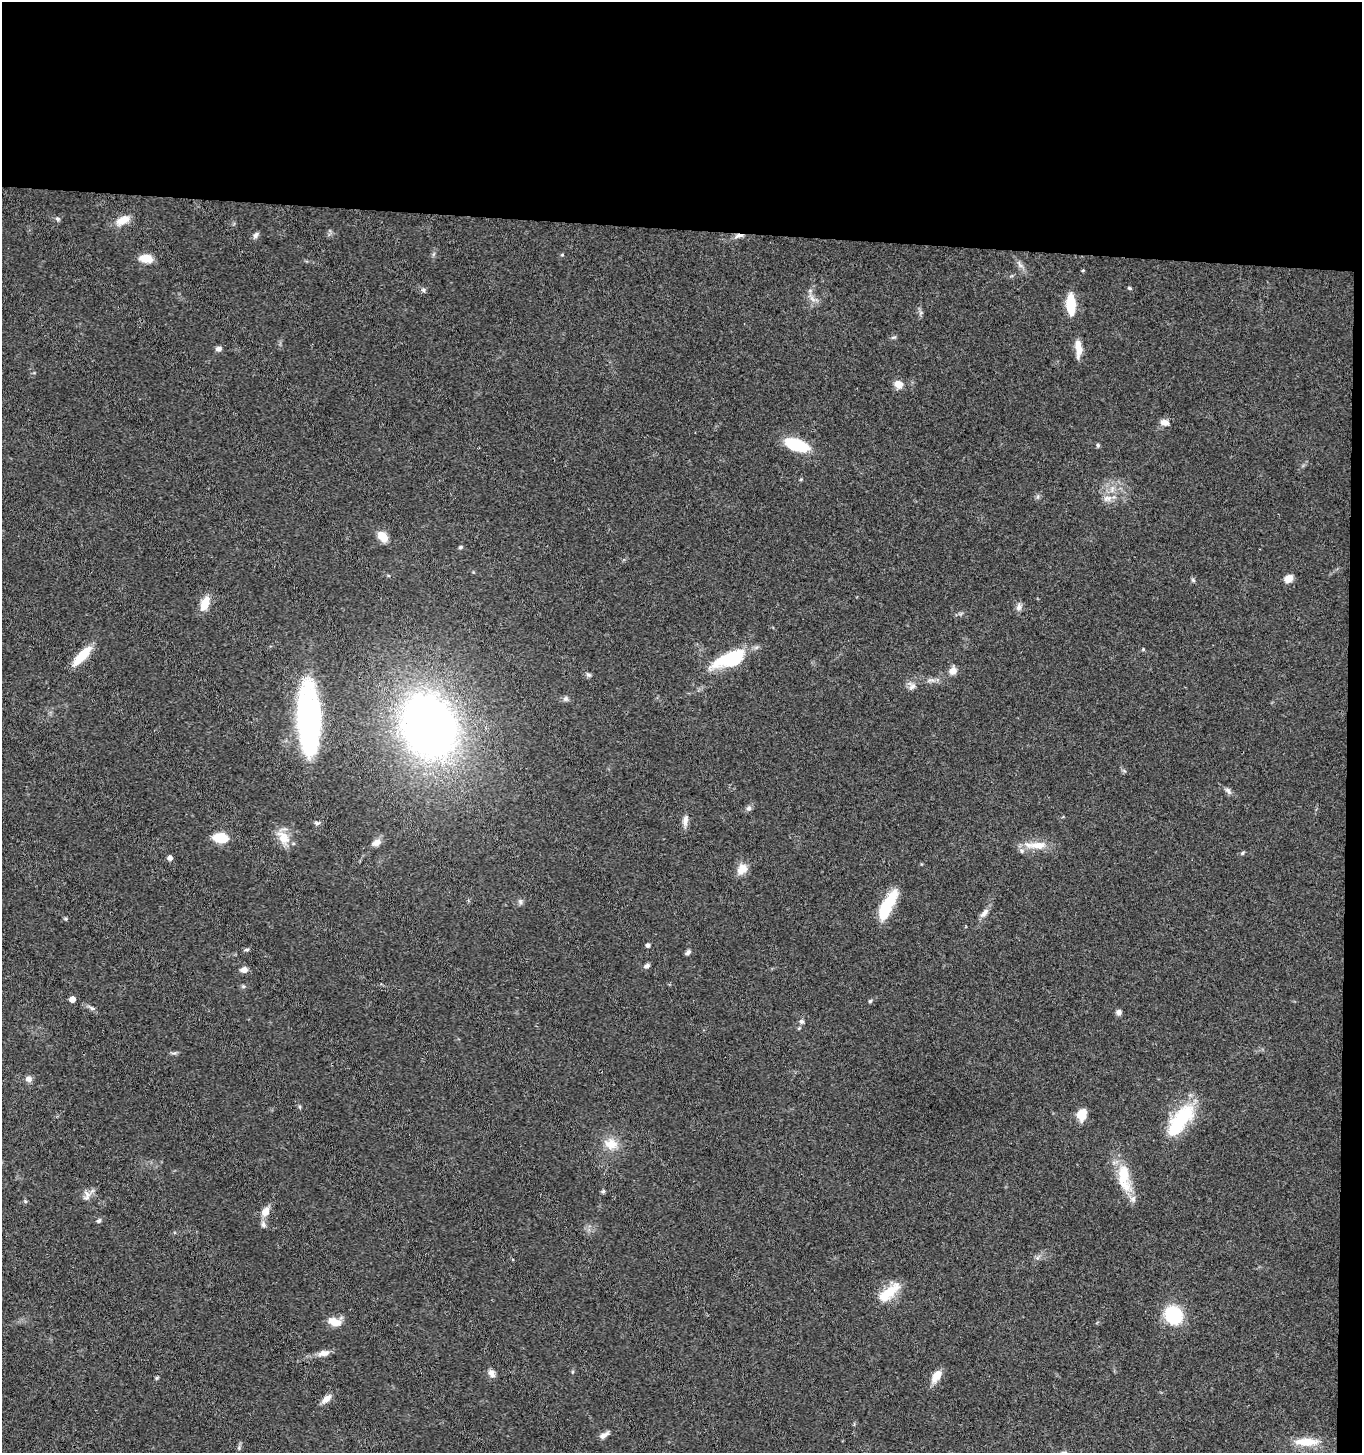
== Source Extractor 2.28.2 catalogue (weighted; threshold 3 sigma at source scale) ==
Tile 3 of 3 x 3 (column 3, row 1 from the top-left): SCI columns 2925-4284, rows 2909-4359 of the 4441 x 4368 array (HDU 1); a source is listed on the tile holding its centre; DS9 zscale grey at full resolution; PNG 1364 x 1455 px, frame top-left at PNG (2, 2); no overlay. Shown black and unused: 17% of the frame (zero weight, under 3 of 4 exposures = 6% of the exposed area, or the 3 px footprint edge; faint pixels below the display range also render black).
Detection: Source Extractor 2.28.2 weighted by HDU 2 'WHT'; one run over the whole footprint, this tile lists its part. Background 0.0675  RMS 0.0053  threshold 0.0238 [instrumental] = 3 sigma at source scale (4.5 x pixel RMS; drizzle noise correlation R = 1.50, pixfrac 1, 0.05/0.05 arcsec/px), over >= 5 px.
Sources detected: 87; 4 inside a brighter listed object's ellipse — not listed separately; the other 83 listed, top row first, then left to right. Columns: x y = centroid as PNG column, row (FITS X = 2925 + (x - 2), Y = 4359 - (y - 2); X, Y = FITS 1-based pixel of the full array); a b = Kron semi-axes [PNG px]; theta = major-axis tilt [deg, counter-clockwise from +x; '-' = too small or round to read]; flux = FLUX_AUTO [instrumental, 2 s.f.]
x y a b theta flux
58 219 7 6 - 1.2
123 220 20 10 25 6.9
255 235 9 6 59 1.5
739 236 13 5 8 2.5
562 255 5 3 - 0.49
146 259 13 8 -8 8.4
1020 265 10 5 -54 1.9
1083 270 4 3 - 0.58
1130 288 6 4 -27 0.72
423 290 6 5 - 1
812 299 12 4 -50 2.2
1071 304 17 7 -87 20
894 337 6 4 18 0.78
1078 347 21 8 -86 5.8
219 349 7 6 - 2
898 384 11 10 - 4
1164 422 11 7 -14 3.2
797 445 28 12 -19 20
1098 445 5 4 - 0.87
1107 498 13 8 11 3.7
383 537 14 9 -48 5.8
460 547 6 4 22 0.71
1288 578 10 7 33 4.4
1193 580 7 4 -46 0.79
205 604 18 10 69 7.5
1019 607 11 7 72 2.2
1143 649 4 4 - 0.59
82 656 27 9 47 13
731 659 39 16 24 28
953 671 8 7 - 4.2
588 675 8 5 -46 1.1
912 686 11 10 - 2.7
566 699 7 6 - 1.3
309 717 44 15 -88 200
429 727 52 42 -69 350
1228 791 11 5 -48 1.7
749 808 7 7 - 1.4
685 820 15 7 81 3
317 823 9 5 0 1.2
220 838 14 9 -5 14
283 838 21 14 -52 8.3
377 842 11 7 31 3.1
1038 845 25 11 -2 8.9
1242 853 5 5 - 0.68
170 858 5 4 - 2.3
742 869 14 11 47 5.9
520 902 8 6 -69 1.3
887 905 31 10 61 24
984 913 16 6 51 2.8
66 919 5 5 - 0.83
647 945 5 5 - 1.2
247 950 8 4 1 0.85
688 952 7 5 48 1.4
647 966 8 5 24 1.5
244 970 8 6 1 3
72 999 4 4 - 4.6
870 1001 4 4 - 0.78
92 1008 9 5 -22 1.5
1118 1012 7 6 - 1.7
802 1021 6 6 - 1.3
29 1079 8 7 - 2.4
300 1107 6 3 -71 0.67
1082 1114 12 9 72 8.6
1180 1120 43 17 53 32
611 1144 20 14 -14 8.4
1124 1178 39 14 -82 18
603 1191 6 5 - 0.9
87 1196 15 8 70 3.3
25 1201 6 4 -18 0.66
265 1212 11 8 56 5.1
99 1220 6 5 - 1.1
263 1224 9 7 -67 1.8
889 1292 28 11 38 14
1173 1315 19 16 -47 29
334 1322 18 9 -19 6.2
324 1353 15 8 13 3.7
492 1373 11 8 -56 2.5
936 1376 17 9 60 5.6
157 1378 5 4 - 0.69
327 1399 12 7 39 4
604 1435 13 6 30 2.5
1306 1442 33 11 0 11
239 1448 6 5 - 0.98
Overlapping masked pixels (flux is a lower limit): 1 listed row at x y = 739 236